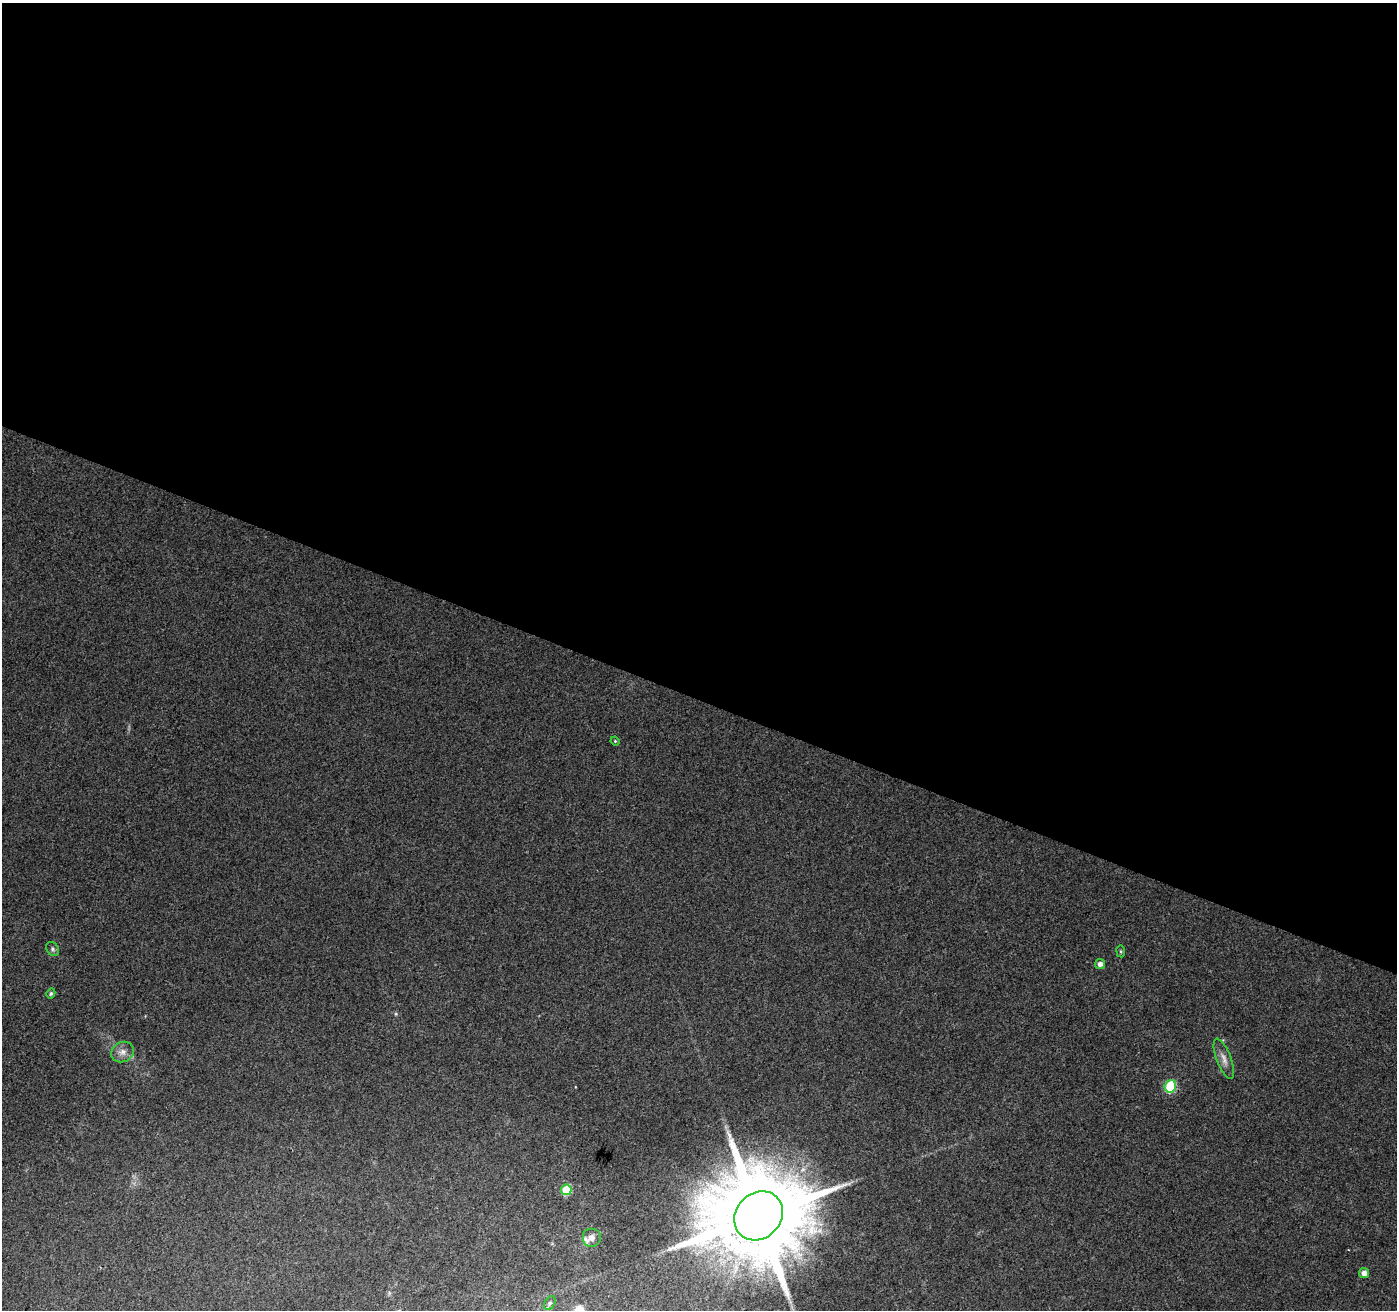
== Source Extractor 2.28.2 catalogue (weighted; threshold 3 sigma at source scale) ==
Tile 3 of 4 x 4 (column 3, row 1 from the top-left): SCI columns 2797-4191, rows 4197-5504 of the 5586 x 5714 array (HDU 1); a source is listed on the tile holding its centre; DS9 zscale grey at full resolution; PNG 1399 x 1312 px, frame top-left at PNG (2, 3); each listed source drawn as its Kron ellipse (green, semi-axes under 4 px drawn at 4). Shown black and unused: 53% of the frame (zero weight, under 3 of 4 exposures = <1% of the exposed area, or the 3 px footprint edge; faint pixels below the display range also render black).
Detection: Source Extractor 2.28.2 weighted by HDU 2 'WHT'; one run over the whole footprint, this tile lists its part. Background 0.0372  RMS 0.004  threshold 0.0182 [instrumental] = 3 sigma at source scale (4.5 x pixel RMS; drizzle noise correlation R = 1.50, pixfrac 1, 0.0396/0.0396 arcsec/px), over >= 5 px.
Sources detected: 14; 1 inside a brighter listed object's ellipse — not listed separately; the other 13 listed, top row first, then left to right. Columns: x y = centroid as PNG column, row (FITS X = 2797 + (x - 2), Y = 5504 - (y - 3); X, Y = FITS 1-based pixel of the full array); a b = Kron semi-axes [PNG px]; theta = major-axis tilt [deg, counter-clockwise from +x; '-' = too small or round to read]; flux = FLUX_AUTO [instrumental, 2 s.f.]
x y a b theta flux
615 741 4 4 - 0.38
53 949 7 6 - 0.91
1121 951 6 3 -82 0.48
1100 964 5 5 - 1.8
51 993 5 4 - 0.76
123 1052 12 9 30 2.9
1224 1059 21 7 -69 3.1
1170 1086 6 5 - 27
566 1190 5 5 - 16
759 1216 26 22 47 9600
592 1238 9 9 - 2.4
1364 1273 5 5 - 2.6
550 1303 7 5 60 0.88